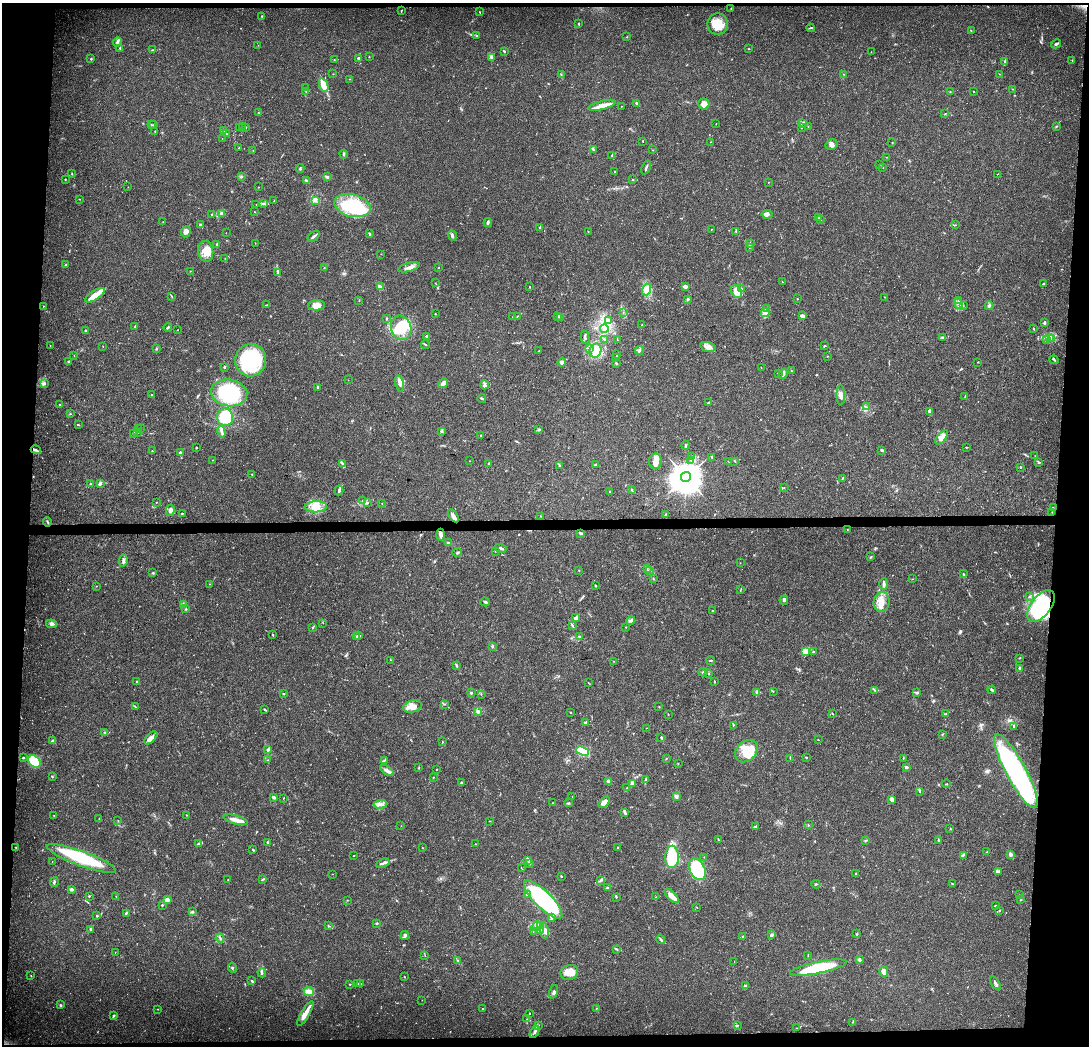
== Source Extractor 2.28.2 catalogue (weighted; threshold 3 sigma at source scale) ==
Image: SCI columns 8-4354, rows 213-4387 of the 4354 x 4601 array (HDU 1 of 3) = the unmasked area's bounding box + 8 px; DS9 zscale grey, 4 x 4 block average (1 PNG px = mean of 4 x 4 image px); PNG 1091 x 1048 px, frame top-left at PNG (2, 3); each listed source drawn as its Kron ellipse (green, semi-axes under 4 px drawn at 4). Shown black and unused: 8% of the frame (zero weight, under 3 of 4 exposures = <1% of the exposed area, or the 3 px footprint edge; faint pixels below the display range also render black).
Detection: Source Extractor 2.28.2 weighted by HDU 2 'WHT'. Background 0.0374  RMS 0.0038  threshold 0.0172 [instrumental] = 3 sigma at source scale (4.5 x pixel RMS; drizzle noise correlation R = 1.50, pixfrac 1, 0.0396/0.0396 arcsec/px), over >= 5 px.
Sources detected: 644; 1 too faint to see at this stretch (4 x 4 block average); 4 inside a brighter object's white glare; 3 cosmic-ray / hot-pixel residue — neither listed nor drawn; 16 coinciding with a brighter row at this scale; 46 inside a brighter listed object's ellipse — not listed separately; of the other 574, all 500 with FLUX_AUTO >= 0.587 (the completeness limit of this list) listed and drawn (74 fainter detections not listed), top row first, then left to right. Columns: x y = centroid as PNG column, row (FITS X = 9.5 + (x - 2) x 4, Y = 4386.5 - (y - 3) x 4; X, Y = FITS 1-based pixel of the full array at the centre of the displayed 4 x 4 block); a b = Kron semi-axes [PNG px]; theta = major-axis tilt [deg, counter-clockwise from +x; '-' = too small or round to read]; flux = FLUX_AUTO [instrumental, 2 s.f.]
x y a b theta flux
731 9 2 2 - 0.64
402 10 2 2 - 0.72
479 12 2 2 - 0.87
262 16 2 2 - 0.98
579 23 3 2 - 1.3
718 24 10 10 - 42
810 28 4 2 - 2.4
971 31 3 2 - 1.6
477 36 2 2 - 0.97
627 37 2 2 - 0.98
117 42 5 3 - 4.5
1056 44 5 2 - 4.3
258 45 2 2 - 0.75
120 48 2 2 - 1.5
749 49 2 2 - 0.96
153 50 2 2 - 0.75
504 51 3 2 - 2.1
871 52 2 2 - 0.84
369 57 2 2 - 0.9
492 57 3 2 - 1.6
358 58 3 2 - 2.3
91 59 2 2 - 1.8
334 60 2 2 - 1.4
1072 60 2 2 - 0.71
1005 61 3 2 - 2.4
333 74 2 2 - 0.83
843 74 2 2 - 0.78
999 74 2 2 - 0.72
561 75 2 2 - 1.1
349 79 2 2 - 1.3
324 85 7 3 -69 39
306 88 3 2 - 2.3
1013 89 2 2 - 0.88
306 91 2 2 - 1.5
974 91 2 2 - 0.91
950 92 2 2 - 0.86
636 103 3 2 - 2.1
704 104 5 5 - 16
602 105 14 3 15 21
621 106 2 2 - 0.62
259 113 3 2 - 1.5
945 114 2 2 - 0.88
802 123 2 2 - 1.7
716 124 2 2 - 0.81
151 125 2 2 - 1.2
153 125 2 2 - 1.3
242 126 2 2 - 0.96
1056 126 2 2 - 1.1
246 127 2 2 - 2.4
808 127 2 2 - 0.6
239 128 2 2 - 1.2
801 128 2 2 - 0.69
155 131 2 2 - 1.2
224 131 2 2 - 1.8
227 133 2 2 - 0.89
222 139 2 2 - 0.62
643 142 2 2 - 0.64
710 142 2 2 - 0.66
892 142 2 2 - 1.1
832 145 6 5 - 7.8
239 148 2 2 - 2
593 149 4 2 - 2.2
652 150 2 2 - 0.65
253 151 2 2 - 0.73
344 154 4 2 - 2.8
612 155 2 2 - 1.3
886 157 2 2 - 0.91
879 165 2 2 - 0.62
883 167 2 2 - 0.85
300 168 4 2 - 2.5
646 168 7 2 68 3.9
614 171 2 2 - 1.5
72 174 2 2 - 1.4
997 174 2 2 - 0.76
241 177 3 2 - 1.4
327 177 4 2 - 2.8
65 179 2 2 - 1.1
306 180 4 2 - 3.2
633 180 2 2 - 1.7
768 182 2 2 - 0.63
128 187 2 2 - 0.81
258 187 2 2 - 0.74
80 199 2 2 - 0.95
315 200 2 2 - 14
274 201 2 2 - 0.92
263 203 3 2 - 1.8
256 204 2 2 - 1.1
352 206 18 11 -14 170
254 212 2 2 - 1.1
222 213 2 2 - 36
212 214 3 2 - 1.4
767 214 5 4 - 7.9
819 218 3 2 - 1.8
820 220 3 2 - 1.8
163 222 2 2 - 0.83
488 222 4 2 - 3.5
201 225 2 2 - 7.7
955 225 2 2 - 0.6
540 228 2 2 - 1.2
711 230 2 2 - 1.2
588 231 2 2 - 0.64
186 232 5 4 - 8.8
736 232 4 2 - 2
226 233 2 2 - 0.84
370 234 3 2 - 1.7
314 236 7 2 36 5.9
452 236 5 3 - 4.6
255 243 2 2 - 0.81
750 243 3 2 - 1.6
217 244 2 2 - 3.6
749 248 2 2 - 0.86
206 251 10 7 -84 25
381 254 2 2 - 0.61
225 259 2 2 - 0.71
65 265 3 2 - 1.4
409 267 11 2 16 9.2
438 267 2 2 - 0.62
324 268 2 2 - 1.2
190 271 2 2 - 0.61
278 272 2 2 - 1.3
782 282 2 2 - 0.67
435 283 2 2 - 0.66
1043 284 2 2 - 3.7
685 286 3 2 - 8.6
380 287 3 3 - 4.8
530 287 2 2 - 1.5
741 288 2 2 - 1.5
646 290 6 4 73 11
736 292 7 5 -61 14
95 295 11 4 32 22
172 296 3 2 - 1.5
884 297 2 2 - 0.66
687 299 3 2 - 2.4
797 299 2 2 - 0.94
359 300 2 2 - 0.94
959 301 4 2 - 2.3
958 304 5 3 - 6.1
266 305 2 2 - 0.84
316 305 9 5 3 16
963 305 2 2 - 1.1
43 306 2 2 - 0.83
989 306 4 3 - 4
766 309 2 2 - 0.99
623 313 2 2 - 1.4
765 313 4 2 - 5.3
435 314 2 2 - 0.93
517 316 2 2 - 0.63
558 316 3 2 - 1.8
803 316 4 2 - 9.9
512 317 2 2 - 1.1
561 317 4 2 - 3.5
387 319 3 2 - 1.9
609 321 3 3 - 4.2
1045 323 4 2 - 3.8
642 325 2 2 - 2.6
135 327 3 2 - 2.7
168 327 4 2 - 3
401 328 12 10 -71 61
604 328 4 2 - 3.5
1034 329 2 2 - 1.2
85 330 2 2 - 1.9
177 330 2 2 - 1.1
427 336 3 2 - 2.4
585 337 7 2 -78 4
1049 337 3 2 - 3.5
943 338 2 2 - 1.5
604 339 2 2 - 1.4
617 339 2 2 - 0.86
1046 339 3 2 - 3.7
1052 339 4 2 - 3.7
425 344 4 2 - 1.9
50 346 2 2 - 0.7
103 346 2 2 - 0.66
825 346 2 2 - 1.3
708 347 8 5 -17 14
156 348 2 2 - 1
589 348 2 2 - 1
539 351 3 2 - 0.7
595 351 7 5 71 20
639 351 4 2 - 3.8
617 355 2 2 - 3.5
74 356 2 2 - 0.63
827 356 2 2 - 1.1
617 357 2 2 - 0.92
250 360 16 15 - 190
1054 360 5 2 - 2.2
69 362 3 2 - 2.2
562 362 4 4 - 5.9
978 362 2 2 - 0.94
616 363 4 2 - 2.1
224 367 2 2 - 7.6
761 368 2 2 - 0.94
791 371 2 2 - 1.6
779 374 2 2 - 0.73
783 374 5 4 - 5.4
348 380 2 2 - 0.67
443 383 5 3 - 10
44 384 2 2 - 1.7
399 384 8 3 -78 7.6
484 385 4 3 - 5
318 387 2 2 - 2.5
229 393 18 13 -7 140
151 395 2 2 - 2.3
841 395 10 3 -89 9.2
965 396 2 2 - 1.6
482 398 4 2 - 3.5
708 403 4 2 - 2.8
59 404 2 2 - 1.8
866 407 3 2 - 1.1
930 411 3 3 - 9.4
70 414 2 2 - 1.2
225 417 9 8 - 75
78 425 4 2 - 1.3
141 428 2 2 - 0.76
139 429 2 2 - 0.94
539 430 2 2 - 4.7
441 431 3 2 - 1
137 432 2 2 - 0.93
221 432 6 2 -78 5.2
134 433 2 2 - 2.3
481 436 2 2 - 1.9
942 437 8 4 51 17
686 445 4 2 - 2.6
966 447 3 2 - 1.6
196 448 2 2 - 6.6
36 450 5 2 - 4.4
882 450 4 2 - 2.8
152 451 2 2 - 1.1
180 453 3 3 - 5.1
692 456 3 2 - 1.1
1035 456 2 2 - 0.87
712 457 4 2 - 2.8
212 460 2 2 - 0.72
691 460 2 2 - 0.77
470 461 2 2 - 1
655 461 7 6 - 16
729 461 2 2 - 0.88
735 461 2 2 - 1.6
1039 462 3 2 - 2.5
489 463 2 2 - 1.4
343 464 3 2 - 3.1
559 465 2 2 - 1.5
595 465 3 2 - 2.3
1020 467 2 2 - 1.7
252 475 2 2 - 0.87
686 477 5 5 - 4200
842 478 3 2 - 1.4
90 484 3 2 - 1.9
100 484 3 2 - 5
784 487 2 2 - 0.62
632 489 3 2 - 1.9
339 490 5 3 - 4.9
610 492 2 2 - 3.3
363 500 2 2 - 1.8
156 502 2 2 - 1.1
367 503 3 2 - 2.2
382 503 2 2 - 0.6
316 507 11 5 3 23
1053 507 2 2 - 0.66
170 510 6 4 78 7.1
1052 512 2 2 - 0.96
182 513 2 2 - 1.6
665 514 3 2 - 1.5
453 516 7 3 -56 6.6
540 516 2 2 - 0.93
47 522 4 2 - 2.7
847 530 2 2 - 0.74
580 533 4 2 - 6
440 535 6 3 -86 6.7
448 542 2 2 - 0.78
501 548 6 2 -16 4.5
495 551 2 2 - 1.5
457 552 4 2 - 2.9
871 557 3 2 - 2.1
123 561 6 3 83 5.8
740 563 2 2 - 0.64
647 569 2 2 - 0.94
579 570 2 2 - 0.8
650 570 2 2 - 0.79
153 573 3 2 - 1.8
963 574 3 2 - 1.6
653 578 2 2 - 1.2
913 579 2 2 - 0.67
210 584 2 2 - 0.86
884 584 6 3 87 5.2
96 586 2 2 - 0.75
596 586 3 2 - 2.1
741 589 2 2 - 1.1
1029 596 2 2 - 0.76
784 600 4 2 - 3.3
485 602 5 2 - 3.4
882 602 10 8 80 24
183 605 2 2 - 42
1041 606 18 10 52 230
186 609 2 2 - 1.8
712 611 2 2 - 4.3
576 617 4 3 - 4.7
630 620 5 3 - 5.6
323 623 2 2 - 0.59
51 624 5 3 - 6.2
572 625 2 2 - 1.7
313 627 3 2 - 1.2
626 627 2 2 - 0.93
273 635 2 2 - 1.7
359 636 3 2 - 2.1
579 636 3 2 - 1.2
356 637 2 2 - 2.7
492 646 3 2 - 2.4
805 651 4 3 - 6.6
813 652 3 2 - 1.3
1020 658 2 2 - 1.3
390 660 2 2 - 0.83
613 661 2 2 - 0.62
711 661 4 2 - 2.1
456 666 4 2 - 2.6
1019 668 4 2 - 4
703 672 4 2 - 4
709 674 2 2 - 1.7
714 681 2 2 - 0.86
137 682 3 2 - 2.2
588 683 2 2 - 0.79
875 690 2 2 - 1.8
992 690 4 2 - 4.4
773 691 2 2 - 0.86
756 692 2 2 - 1.1
471 693 2 2 - 12
916 693 4 2 - 2.2
283 694 3 2 - 1.4
481 694 2 2 - 0.95
444 704 2 2 - 1.5
413 706 9 6 12 16
136 707 2 2 - 0.83
659 707 2 2 - 1.4
264 709 3 2 - 1.7
478 711 2 2 - 7
570 712 2 2 - 1.6
668 714 2 2 - 0.93
832 714 3 2 - 1.5
946 714 4 2 - 2.6
585 722 3 2 - 4.5
733 725 2 2 - 1.9
1014 726 4 2 - 2.4
646 728 2 2 - 0.77
105 732 2 2 - 1.5
942 734 2 2 - 1
661 737 3 2 - 1.6
151 738 8 4 44 12
818 740 2 2 - 0.96
53 741 3 2 - 6.7
442 742 2 2 - 1.2
268 750 3 2 - 2.7
583 751 7 3 -21 62
746 751 13 9 43 45
806 757 2 2 - 2.5
23 758 2 2 - 4.8
790 758 2 2 - 2
903 758 2 2 - 0.93
666 759 3 2 - 1.1
268 760 2 2 - 1.4
384 760 3 2 - 2
34 761 7 5 -42 110
678 764 2 2 - 0.62
906 767 3 3 - 3.4
419 768 2 2 - 0.93
437 769 2 2 - 0.89
387 770 7 3 -33 7.4
1016 771 41 10 -61 460
52 777 3 2 - 1.9
433 777 2 2 - 1.2
646 779 3 2 - 2.2
609 781 4 3 - 5.3
462 783 3 2 - 4.4
632 783 2 2 - 15
946 784 4 2 - 1.7
627 788 2 2 - 1.2
920 791 3 2 - 2.3
676 796 3 3 - 4.6
274 797 3 3 - 5.3
572 797 2 2 - 0.64
284 798 2 2 - 0.74
891 799 2 2 - 28
604 802 7 4 45 16
553 803 2 2 - 1.5
569 803 4 2 - 2.2
381 804 7 3 5 6.8
625 812 4 2 - 5.5
54 815 2 2 - 1.1
186 815 2 2 - 1.1
99 818 2 2 - 0.65
236 820 12 3 -14 22
118 821 2 2 - 0.62
489 821 2 2 - 1
808 825 2 2 - 0.96
401 826 2 2 - 0.77
755 826 4 2 - 2.7
950 829 2 2 - 0.59
718 839 3 2 - 1.4
865 840 4 2 - 1.9
938 841 3 2 - 2
268 842 3 2 - 1.3
199 843 3 2 - 2.9
475 844 2 2 - 1.2
16 847 3 2 - 1.6
422 848 2 2 - 0.81
618 848 2 2 - 1.7
253 849 3 2 - 1.8
987 852 3 2 - 1.7
1011 854 3 3 - 5.1
354 855 2 2 - 0.9
963 855 4 2 - 2.9
672 857 11 7 89 140
704 857 2 2 - 0.92
81 858 37 7 -20 160
528 860 4 2 - 4
52 862 2 2 - 0.6
383 863 7 2 22 5.3
529 864 2 2 - 1.3
521 868 3 2 - 1
697 869 11 7 -64 170
998 872 4 2 - 3.1
855 873 2 2 - 0.95
332 874 2 2 - 0.66
561 876 2 2 - 1.4
263 879 4 2 - 1.8
228 880 3 2 - 1.3
601 880 4 2 - 3.8
54 882 5 2 - 3.3
816 884 4 2 - 1.9
953 884 3 2 - 1.3
607 887 2 2 - 1.7
71 889 3 2 - 7
527 894 4 3 - 2.8
1020 895 2 2 - 0.63
89 896 2 2 - 2.7
116 896 2 2 - 0.84
672 896 9 3 -45 32
616 897 2 2 - 1.4
656 897 2 2 - 0.91
543 899 25 8 -44 380
167 900 2 2 - 57
347 900 2 2 - 0.61
1020 900 2 2 - 0.98
162 905 2 2 - 2.3
995 906 2 2 - 2
697 907 2 2 - 1.2
999 911 2 2 - 0.89
192 912 3 2 - 4
126 913 3 2 - 3.3
97 916 2 2 - 1.5
552 917 4 3 - 4
376 923 2 2 - 3.7
328 926 2 2 - 0.87
536 926 5 3 - 6.3
541 926 2 2 - 1.9
90 929 3 2 - 2.5
540 930 3 2 - 2
544 930 8 4 -83 13
533 931 2 2 - 0.66
857 934 2 2 - 2.5
405 935 4 3 - 5.1
771 935 4 3 - 5
743 937 3 2 - 1.8
220 938 4 2 - 2.9
661 939 5 2 - 3.3
617 949 2 2 - 1.9
115 952 2 2 - 0.62
425 955 2 2 - 1
808 956 2 2 - 0.87
859 960 2 2 - 8.7
458 961 3 2 - 1.5
734 961 2 2 - 2
232 968 5 2 - 2.2
818 968 29 6 12 150
569 972 9 7 18 21
884 972 5 4 - 12
262 973 4 2 - 4.1
31 976 2 2 - 0.67
404 977 2 2 - 1.2
252 981 3 2 - 3.4
995 983 7 2 -57 6.3
350 984 2 2 - 1.8
358 984 2 2 - 1.6
361 984 2 2 - 0.75
746 986 2 2 - 27
309 991 5 4 - 11
553 992 7 3 71 5.1
422 1000 2 2 - 0.59
61 1005 3 2 - 1.8
597 1008 2 2 - 0.94
158 1009 2 2 - 1
483 1009 3 2 - 1.5
305 1013 14 4 60 21
529 1013 2 2 - 0.96
114 1015 3 2 - 2.1
527 1019 3 2 - 1.4
852 1022 2 2 - 1
538 1025 2 2 - 1.7
738 1025 2 2 - 1.1
797 1028 2 2 - 0.75
535 1032 7 2 60 4.6
Overlapping masked pixels (flux is a lower limit): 1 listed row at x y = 1041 606
Diffuse or blended objects may show on this block-average render without a row.